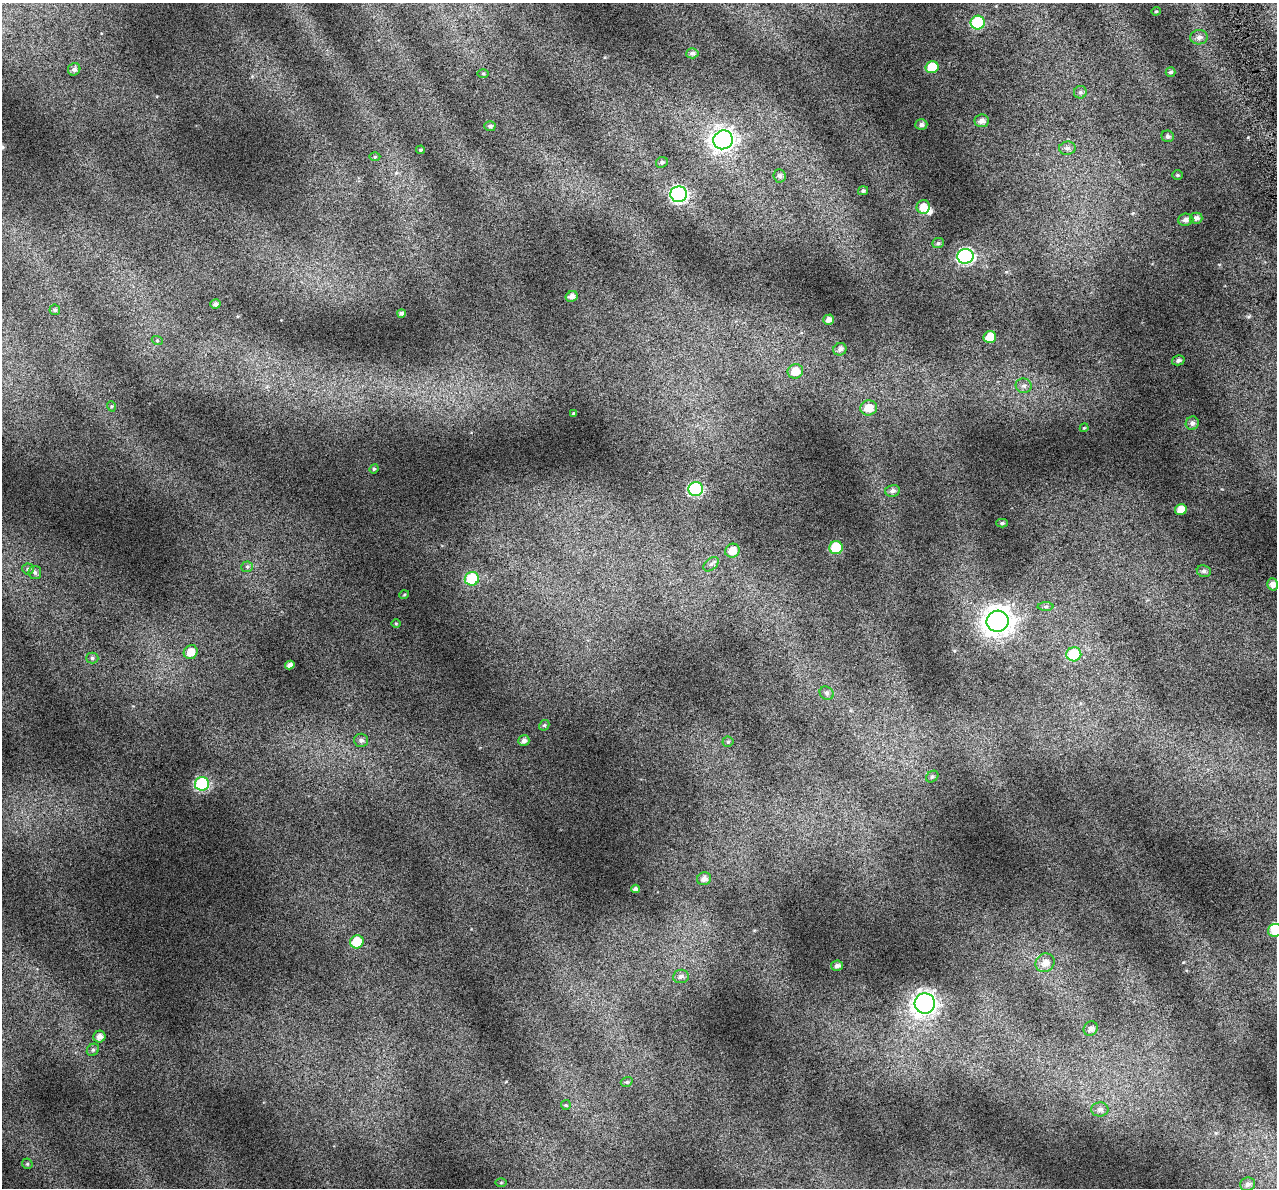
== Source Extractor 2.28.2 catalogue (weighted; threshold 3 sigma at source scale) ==
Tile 10 of 4 x 4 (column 2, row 3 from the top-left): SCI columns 1312-2586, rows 1298-2483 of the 5172 x 4917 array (HDU 1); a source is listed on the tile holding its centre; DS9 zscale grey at full resolution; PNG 1279 x 1190 px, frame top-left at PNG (2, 3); each listed source drawn as its Kron ellipse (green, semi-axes under 4 px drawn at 4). Shown black and unused: <1% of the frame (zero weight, under 4 of 7 exposures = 2% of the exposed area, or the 3 px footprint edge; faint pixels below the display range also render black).
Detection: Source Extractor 2.28.2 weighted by HDU 2 'WHT'; one run over the whole footprint, this tile lists its part. Background 0.0718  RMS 0.046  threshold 0.19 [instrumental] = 3 sigma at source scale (4.09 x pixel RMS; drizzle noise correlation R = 1.36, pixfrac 0.8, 0.0396/0.0396 arcsec/px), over >= 5 px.
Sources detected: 92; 2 inside a brighter object's white glare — neither listed nor drawn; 1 inside a brighter listed object's ellipse — not listed separately; the other 89 listed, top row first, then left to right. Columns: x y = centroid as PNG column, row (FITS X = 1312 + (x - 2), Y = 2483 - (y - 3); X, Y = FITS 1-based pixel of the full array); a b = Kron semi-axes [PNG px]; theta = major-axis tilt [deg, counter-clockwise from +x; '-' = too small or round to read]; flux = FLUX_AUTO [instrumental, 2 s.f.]
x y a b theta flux
1156 11 4 4 - 4.5
978 23 7 7 - 260
1199 37 9 7 5 17
692 53 6 5 - 11
932 67 6 6 - 100
74 69 6 6 - 15
1170 72 5 5 - 9.6
483 74 6 4 -1 4.8
1080 92 6 6 - 10
982 121 7 6 - 20
921 125 6 5 - 13
490 126 5 5 - 10
1168 136 6 5 - 10
723 140 10 9 - 2100
1067 148 8 6 5 15
421 150 4 3 - 5.3
375 157 5 3 - 4
662 162 6 5 - 8.9
1177 175 5 4 - 5.4
779 176 7 6 - 13
863 191 5 4 - 8.2
679 194 8 8 - 740
923 207 7 6 - 40
1196 218 6 5 - 19
1186 220 8 6 5 20
938 243 6 5 - 7.7
965 256 8 7 - 780
571 296 6 5 - 19
215 304 5 5 - 13
55 310 5 5 - 10
401 313 4 4 - 13
829 320 5 5 - 21
990 337 6 6 - 64
157 340 5 3 - 4.1
840 349 6 6 - 16
1178 360 6 5 - 11
795 371 8 7 - 55
1024 386 8 7 - 15
111 406 5 3 - 4.3
869 408 8 7 - 55
573 413 4 3 - 4
1192 423 7 6 - 15
1084 428 4 3 - 3.5
374 469 5 4 - 5.4
696 489 7 7 - 460
892 491 7 6 - 15
1181 509 6 5 - 47
1002 523 5 4 - 6.9
836 548 6 6 - 210
732 551 7 6 - 44
711 564 9 5 42 11
247 567 6 5 - 7.9
28 569 5 5 - 8.1
1204 571 7 6 - 12
35 572 7 6 - 11
472 579 7 7 - 190
1272 584 6 5 - 23
404 595 5 3 - 4.2
1046 606 8 4 0 8.2
998 621 11 10 - 4600
396 623 5 3 - 3.6
191 652 7 6 - 49
1074 654 7 7 - 170
92 658 6 5 - 8.8
290 665 5 4 - 18
827 693 7 6 - 10
544 725 5 4 - 6.3
361 740 7 6 - 13
524 741 5 5 - 16
728 742 5 5 - 6.4
932 777 7 5 41 7.6
202 784 7 7 - 450
704 879 7 6 - 18
635 889 4 4 - 15
1275 930 7 6 - 72
357 942 7 6 - 100
1045 963 10 9 - 32
837 966 6 5 - 15
681 976 8 6 6 14
925 1003 10 10 - 2600
1091 1029 7 6 - 16
99 1037 6 6 - 26
93 1050 6 5 - 8.3
627 1082 6 4 18 6.3
566 1105 5 5 - 4.8
1100 1109 8 7 - 17
27 1164 5 5 - 6.4
501 1183 5 3 - 4.2
1248 1184 7 7 - 16
Isophote crosses this tile's border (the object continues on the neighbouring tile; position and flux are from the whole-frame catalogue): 1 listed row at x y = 1275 930